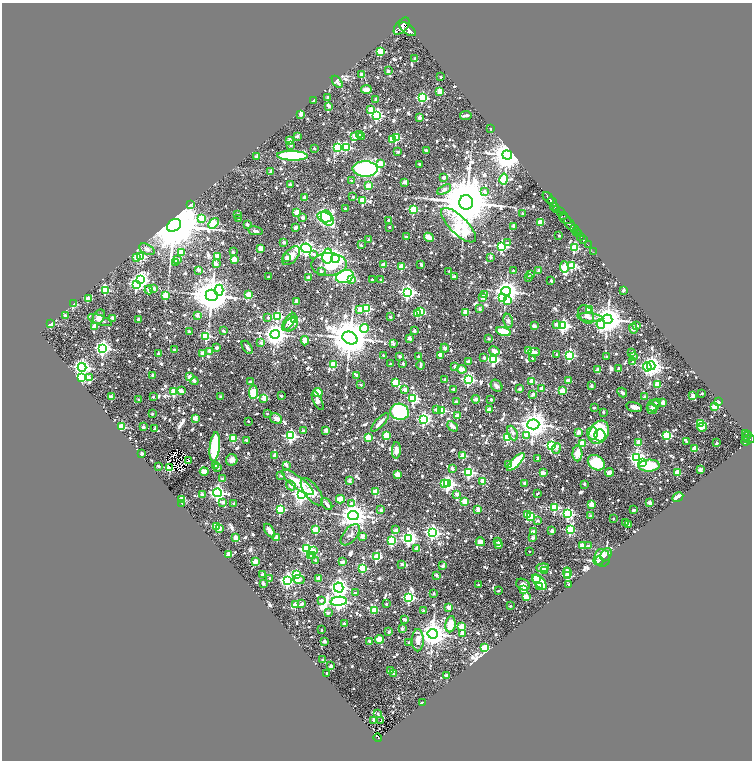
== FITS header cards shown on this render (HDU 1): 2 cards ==
NAXIS1  =                 1500
NAXIS2  =                 1516

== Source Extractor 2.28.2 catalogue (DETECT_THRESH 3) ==
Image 1500 x 1516 px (HDU 1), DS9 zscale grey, zoomed out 1/2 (1 PNG px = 2 x 2 image px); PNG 754 x 762 px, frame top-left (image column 1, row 1515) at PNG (2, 3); each listed source drawn as its Kron ellipse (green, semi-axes under 4 px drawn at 4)
Background 1.25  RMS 0.042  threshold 0.126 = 3 sigma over >= 5 px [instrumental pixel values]
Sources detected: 1432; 161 cannot appear on this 1/2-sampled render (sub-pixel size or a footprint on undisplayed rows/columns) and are neither listed nor drawn; of the other 1271, the 500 brightest by FLUX_AUTO listed and drawn (771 fainter detections omitted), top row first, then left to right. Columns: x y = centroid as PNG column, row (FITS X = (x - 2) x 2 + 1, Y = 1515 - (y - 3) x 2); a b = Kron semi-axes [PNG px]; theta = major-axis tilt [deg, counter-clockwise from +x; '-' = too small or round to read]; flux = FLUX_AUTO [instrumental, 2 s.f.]
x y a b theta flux
402 26 10 5 48 8700
407 29 10 5 -37 8900
381 51 3 3 - 420
415 58 2 2 - 35
388 71 2 2 - 59
362 74 2 2 - 91
441 77 2 2 - 32
337 82 7 2 -53 44
366 89 5 3 - 65
440 91 3 2 - 210
328 98 2 2 - 31
422 98 3 3 - 870
376 99 2 2 - 54
313 101 3 3 - 24
329 106 3 2 - 37
371 110 3 2 - 190
301 114 2 2 - 74
377 115 4 4 - 1200
466 115 6 2 8 28
420 118 2 2 - 90
491 129 2 2 - 24
360 134 2 2 - 26
297 136 2 2 - 61
355 136 2 2 - 140
361 137 2 2 - 26
396 138 3 3 - 510
392 140 3 2 - 140
290 141 2 2 - 100
291 145 2 2 - 25
338 147 3 3 - 810
346 147 4 3 - 570
314 148 2 2 - 33
426 151 2 2 - 64
398 152 2 2 - 38
507 155 5 4 - 19000
292 156 15 4 -2 870
256 157 2 2 - 52
381 163 3 3 - 150
419 164 2 2 - 33
365 169 12 7 -1 1500
271 172 2 2 - 49
444 177 3 3 - 31
504 179 6 3 79 610
351 181 2 2 - 32
404 182 3 2 - 66
290 185 2 2 - 66
368 186 3 2 - 210
444 190 7 4 30 33
485 192 3 2 - 37
305 197 2 2 - 100
353 197 2 2 - 45
548 198 7 3 -49 2100
363 200 3 3 - 420
466 202 7 7 - 86000
552 202 5 2 - 2400
191 204 3 2 - 55
555 207 4 2 - 420
345 209 2 2 - 38
413 209 3 3 - 570
557 210 4 2 - 640
297 212 2 2 - 200
560 212 4 3 - 970
237 214 2 2 - 40
523 214 3 2 - 32
564 215 3 2 - 500
325 217 7 5 -14 670
201 218 3 3 - 200
239 218 2 2 - 31
303 218 2 2 - 85
327 218 8 5 -60 650
565 219 6 3 -29 1900
389 220 2 2 - 51
541 222 3 2 - 240
213 223 6 4 46 570
247 224 2 2 - 50
570 224 7 3 -55 4100
174 225 7 6 - 91000
458 225 23 9 -45 1200
513 226 2 2 - 75
389 227 2 2 - 28
296 228 2 2 - 89
574 229 3 2 - 920
255 231 7 3 -10 29
577 231 3 2 - 1100
578 233 2 2 - 690
559 236 2 2 - 28
580 236 3 2 - 360
406 237 2 2 - 39
429 237 5 3 - 79
369 240 2 2 - 46
584 240 2 1 - 450
284 242 2 2 - 82
508 243 3 2 - 27
361 245 2 2 - 34
588 245 2 1 - 30
501 246 4 3 - 1100
261 248 2 2 - 180
306 248 5 4 - 2600
574 248 3 3 - 530
147 249 8 5 -25 30
233 252 2 2 - 32
594 252 3 1 - 41
181 253 3 2 - 190
314 254 4 3 - 29
141 256 3 3 - 430
217 256 2 2 - 95
291 256 11 6 48 75
327 256 7 5 79 970
490 257 2 2 - 55
137 258 3 3 - 230
287 258 2 2 - 80
178 259 2 2 - 36
234 259 2 2 - 180
335 259 4 4 - 4700
176 262 2 2 - 77
216 264 2 2 - 66
329 264 18 11 1 370
421 264 2 2 - 39
383 265 2 2 - 110
572 266 3 3 - 590
402 267 3 2 - 270
564 267 6 3 -87 310
199 270 3 2 - 82
539 270 2 2 - 70
321 271 2 2 - 31
449 271 2 2 - 29
513 271 2 2 - 49
531 275 3 2 - 53
268 277 2 2 - 39
309 277 2 2 - 96
345 277 9 6 17 1400
454 277 3 3 - 34
528 277 2 2 - 25
141 279 4 4 - 2000
351 280 2 2 - 74
372 280 2 2 - 37
381 280 2 2 - 54
551 281 2 2 - 50
136 284 4 3 - 1400
154 288 2 2 - 55
105 290 3 3 - 510
149 290 4 3 - 31
219 290 5 4 - 570
623 290 2 2 - 75
506 291 5 4 - 8000
407 292 4 4 - 2800
165 295 3 3 - 280
212 295 6 5 - 25000
249 295 3 2 - 260
485 295 4 3 - 25
483 297 4 3 - 38
88 298 3 2 - 150
502 298 3 3 - 170
296 301 4 2 - 33
507 301 3 3 - 140
73 304 2 2 - 620
367 308 3 3 - 590
480 309 2 2 - 55
589 309 2 2 - 180
360 310 3 2 - 120
420 311 3 3 - 320
466 312 3 2 - 270
418 313 3 2 - 320
586 314 10 7 -59 42
197 315 2 2 - 99
65 316 3 2 - 51
278 316 3 3 - 630
99 317 7 5 57 33
268 317 2 2 - 34
390 317 2 2 - 38
113 318 2 2 - 63
590 318 13 4 -6 34
138 319 2 2 - 61
607 319 5 5 - 14000
100 320 12 5 -19 44
295 320 3 3 - 450
508 321 7 4 -80 28
289 322 10 4 56 58
51 324 2 2 - 250
556 324 3 2 - 30
601 324 5 4 - 270
291 325 8 5 46 43
95 326 2 2 - 130
534 326 2 2 - 97
563 326 4 3 - 1500
637 326 2 2 - 30
364 328 4 4 - 360
633 329 5 4 - 33
223 331 3 2 - 42
414 331 2 2 - 82
503 331 7 3 -17 190
189 332 2 2 - 57
275 334 5 4 - 8000
206 336 3 3 - 670
350 338 8 6 -29 36000
410 338 3 3 - 34
489 339 2 2 - 45
305 341 5 4 - 96
261 343 2 2 - 55
393 344 2 2 - 37
247 347 7 3 -56 25
103 348 4 4 - 2600
217 348 3 2 - 32
445 348 4 3 - 30
174 350 2 2 - 35
210 351 2 2 - 95
494 351 5 4 - 59
528 351 2 2 - 190
534 352 6 3 -1 36
632 352 2 2 - 38
202 353 3 2 - 89
159 354 2 2 - 77
557 354 3 2 - 24
440 355 2 2 - 180
569 355 3 3 - 990
383 356 2 2 - 28
400 356 2 2 - 56
419 357 2 2 - 99
484 357 3 2 - 48
606 357 2 2 - 40
633 357 2 2 - 53
532 358 2 2 - 26
493 359 3 3 - 1000
468 362 2 2 - 130
633 362 3 2 - 25
403 363 2 2 - 42
390 364 2 2 - 39
333 365 3 3 - 240
421 365 5 2 - 26
455 366 3 2 - 42
651 366 4 4 - 6200
82 367 4 4 - 3000
647 367 4 3 - 840
619 368 2 2 - 32
462 369 5 3 - 68
598 369 2 2 - 76
153 375 2 2 - 48
357 376 2 2 - 65
82 377 3 3 - 1200
190 377 4 3 - 69
89 378 4 3 - 66
468 379 3 3 - 1300
445 380 2 2 - 57
194 381 4 3 - 24
532 381 3 3 - 280
568 381 2 2 - 150
250 382 2 2 - 60
395 382 3 3 - 330
657 384 3 2 - 200
361 385 2 2 - 41
497 386 6 5 - 27
591 386 2 2 - 62
454 389 3 2 - 29
520 389 2 2 - 57
542 389 2 2 - 200
405 390 2 2 - 120
174 391 3 3 - 300
181 391 2 2 - 110
562 391 2 2 - 210
253 392 7 4 87 230
318 392 5 4 - 130
622 392 5 2 - 30
702 393 2 2 - 29
533 394 2 2 - 66
281 396 2 2 - 44
693 396 4 3 - 29
111 397 2 2 - 160
153 397 2 2 - 37
220 397 2 2 - 24
645 397 2 2 - 70
264 398 3 3 - 100
413 398 4 3 - 950
476 399 4 3 - 45
491 399 2 2 - 35
139 400 2 2 - 36
318 401 10 4 -64 27
456 402 2 2 - 61
656 402 3 2 - 28
663 402 4 3 - 47
719 402 2 2 - 62
653 406 6 5 - 38
634 407 8 5 -14 42
714 407 3 2 - 380
594 408 2 2 - 24
652 409 5 5 - 37
436 410 2 2 - 49
441 410 3 3 - 490
489 410 2 2 - 140
400 412 9 8 - 890
603 412 2 2 - 43
267 413 2 2 - 24
152 414 2 2 - 29
457 416 2 2 - 170
195 418 3 2 - 160
276 419 6 5 - 41
424 420 4 3 - 1300
248 421 2 2 - 34
380 422 12 3 47 63
533 424 6 5 - 13000
700 424 3 3 - 360
452 426 6 3 -43 60
121 427 3 3 - 460
143 427 2 2 - 69
702 427 5 2 - 160
155 429 3 2 - 36
326 430 3 2 - 120
303 431 2 2 - 39
578 432 2 2 - 93
599 432 12 9 60 660
513 433 8 5 -65 30
592 433 6 5 - 110
746 433 3 2 - 250
386 435 3 2 - 260
526 435 3 2 - 92
600 435 6 5 - 170
667 435 3 3 - 650
291 436 4 4 - 1500
747 436 5 2 - 410
368 437 3 3 - 310
233 438 3 3 - 300
507 438 4 3 - 530
749 439 6 2 1 980
246 440 2 2 - 36
745 441 4 2 - 680
639 442 3 2 - 210
686 442 2 2 - 26
717 443 2 2 - 40
583 444 3 3 - 260
551 446 3 3 - 1200
215 447 15 5 84 810
695 448 3 2 - 210
556 449 5 3 - 35
396 450 8 4 87 71
577 453 8 5 89 94
142 454 2 2 - 81
275 455 2 2 - 130
463 456 3 2 - 260
538 458 2 2 - 28
636 458 4 4 - 2400
232 460 6 5 - 49
188 461 2 2 - 55
516 462 12 4 46 530
596 463 9 7 -36 360
642 463 3 3 - 170
216 465 2 2 - 100
286 465 2 2 - 50
509 465 2 2 - 62
158 466 2 2 - 52
649 466 10 6 2 370
169 468 4 3 - 250
218 468 2 2 - 25
452 469 2 2 - 53
700 470 3 2 - 29
204 471 4 3 - 85
469 472 3 3 - 1100
609 472 4 4 - 60
677 472 2 2 - 230
543 473 2 2 - 140
397 474 2 2 - 160
281 475 2 2 - 77
222 479 2 2 - 65
349 481 3 2 - 53
483 481 2 2 - 270
298 482 19 6 -37 200
444 483 4 3 - 220
524 483 2 2 - 55
448 484 4 3 - 2200
584 484 2 2 - 39
291 485 5 3 - 36
312 492 16 7 -54 180
375 492 3 3 - 220
217 493 4 4 - 2700
301 494 4 4 - 3100
457 494 2 2 - 92
537 494 3 2 - 24
202 495 2 2 - 110
678 497 6 3 29 61
182 499 3 2 - 220
340 499 4 3 - 190
465 501 3 2 - 240
223 502 2 2 - 56
182 503 2 2 - 110
351 503 2 2 - 28
650 503 2 2 - 160
234 504 2 2 - 32
327 504 7 2 -52 44
591 504 2 2 - 170
555 507 3 3 - 600
280 509 3 3 - 580
478 509 2 2 - 140
381 510 2 2 - 69
634 510 2 2 - 56
528 514 3 3 - 300
568 514 4 3 - 1100
353 516 5 4 - 11000
590 516 2 2 - 58
531 517 3 3 - 370
613 519 2 2 - 25
538 520 2 2 - 32
626 522 2 2 - 84
628 524 2 2 - 28
217 527 3 2 - 300
219 529 3 2 - 87
269 530 7 3 -58 74
316 530 3 3 - 380
396 530 2 2 - 80
570 530 3 3 - 670
552 531 2 2 - 96
432 532 4 4 - 2100
534 532 3 2 - 120
350 535 12 6 50 41
362 536 4 3 - 25
276 537 2 2 - 94
236 538 2 2 - 140
409 538 4 4 - 2400
532 538 2 2 - 66
392 540 4 3 - 610
480 542 4 4 - 42
497 542 2 2 - 41
498 544 2 2 - 110
582 546 3 2 - 93
588 546 2 2 - 33
307 549 4 4 - 1200
417 549 4 3 - 47
314 550 3 3 - 52
529 552 2 2 - 26
228 554 3 2 - 110
313 555 2 2 - 210
606 555 7 5 62 46
310 556 2 2 - 61
376 557 3 3 - 590
602 558 9 7 -82 59
315 560 2 2 - 26
598 561 5 3 - 34
255 562 2 2 - 190
342 562 2 2 - 92
402 564 2 2 - 62
443 566 2 2 - 81
362 568 3 3 - 570
543 568 6 3 4 69
545 571 2 2 - 34
567 573 5 2 - 82
297 574 3 3 - 450
263 575 2 2 - 97
436 575 2 2 - 75
568 576 3 3 - 420
270 578 2 2 - 36
318 578 2 2 - 100
537 579 4 3 - 100
287 580 4 4 - 2000
299 580 6 4 -2 72
539 582 9 5 -44 350
263 584 2 2 - 73
569 584 2 2 - 41
478 585 2 2 - 32
523 585 7 5 -29 50
540 586 4 3 - 51
339 587 5 4 - 4600
523 589 3 2 - 210
498 591 2 2 - 36
355 593 2 2 - 27
433 594 2 2 - 53
526 597 3 3 - 210
409 598 3 3 - 1200
321 601 2 2 - 27
339 601 8 4 7 4000
302 604 3 2 - 65
386 604 2 2 - 35
295 605 2 2 - 170
510 606 2 2 - 37
449 607 2 2 - 140
374 610 3 3 - 350
423 611 2 2 - 74
328 613 2 2 - 40
404 619 3 2 - 53
344 624 2 2 - 66
450 624 8 5 82 140
462 626 3 3 - 280
402 628 3 2 - 61
322 630 2 2 - 27
389 632 2 2 - 42
462 633 2 2 - 85
433 634 5 5 - 11000
379 639 4 4 - 79
418 640 11 6 90 63
324 641 2 2 - 69
370 641 2 2 - 85
409 643 2 2 - 45
485 648 3 3 - 400
323 660 2 2 - 100
331 666 2 2 - 83
391 671 3 2 - 120
327 673 2 2 - 26
394 674 2 2 - 49
447 676 4 3 - 46
422 703 2 2 - 26
378 714 2 2 - 53
374 720 2 2 - 130
380 721 2 1 - 29
378 737 4 3 - 140
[771 fainter detections neither listed nor drawn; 161 sub-pixel or undisplayed-footprint detections neither listed nor drawn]